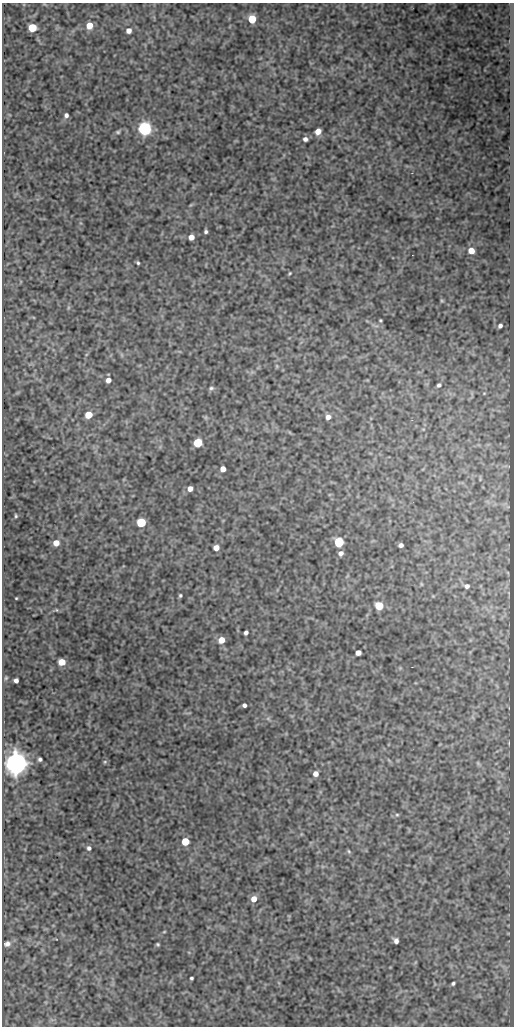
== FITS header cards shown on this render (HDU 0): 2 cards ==
NAXIS1  =                  512
NAXIS2  =                 1024

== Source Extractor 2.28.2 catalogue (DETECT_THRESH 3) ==
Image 512 x 1024 px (HDU 0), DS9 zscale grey, 1 PNG px = 1 image px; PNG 516 x 1028 px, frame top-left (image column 1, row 1024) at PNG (2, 3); no overlay
Background 308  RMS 0.78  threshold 2.34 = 3 sigma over >= 5 px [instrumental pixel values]
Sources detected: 63; all 63 listed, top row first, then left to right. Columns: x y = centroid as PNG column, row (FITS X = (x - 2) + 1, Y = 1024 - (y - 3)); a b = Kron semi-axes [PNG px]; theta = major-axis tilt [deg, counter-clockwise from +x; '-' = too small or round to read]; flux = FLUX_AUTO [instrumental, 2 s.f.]
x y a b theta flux
252 19 5 5 - 1900
89 25 6 5 - 700
32 28 5 5 - 2000
129 30 5 5 - 300
66 115 5 4 - 140
145 129 6 6 - 15000
318 131 5 5 - 470
118 132 5 4 - 76
305 139 5 4 - 170
206 231 4 3 - 100
191 237 5 5 - 380
471 251 5 5 - 580
138 263 4 3 - 74
290 273 4 3 - 51
442 301 5 3 - 49
380 320 3 3 - 54
500 326 4 3 - 150
277 366 6 4 -89 61
108 380 5 5 - 290
439 385 5 4 - 120
211 388 7 5 3 110
88 415 5 5 - 1100
328 417 6 5 - 280
198 443 5 5 - 2500
223 469 5 4 - 370
190 489 5 4 - 310
16 516 4 3 - 68
141 522 5 5 - 3300
339 542 5 5 - 3700
56 543 5 5 - 510
401 545 4 4 - 170
216 548 5 5 - 430
341 553 5 5 - 210
421 584 6 3 -71 50
467 586 5 4 - 150
180 595 4 3 - 72
16 598 3 2 - 43
379 606 5 5 - 1900
57 610 5 3 - 44
246 633 4 4 - 150
221 640 6 5 - 580
358 653 5 4 - 320
62 662 5 5 - 790
6 678 5 4 - 69
16 680 4 4 - 280
244 705 4 4 - 160
268 719 7 4 -19 89
40 759 4 4 - 110
105 762 6 5 - 72
16 763 7 6 - 74000
478 763 7 4 -56 74
316 774 5 5 - 310
397 815 5 4 - 63
185 841 5 5 - 1500
89 848 5 4 - 130
349 851 5 4 - 66
254 899 6 6 - 460
164 932 5 3 - 43
396 941 5 4 - 210
7 944 8 6 19 200
158 944 3 3 - 64
191 978 3 3 - 80
453 983 4 3 - 89